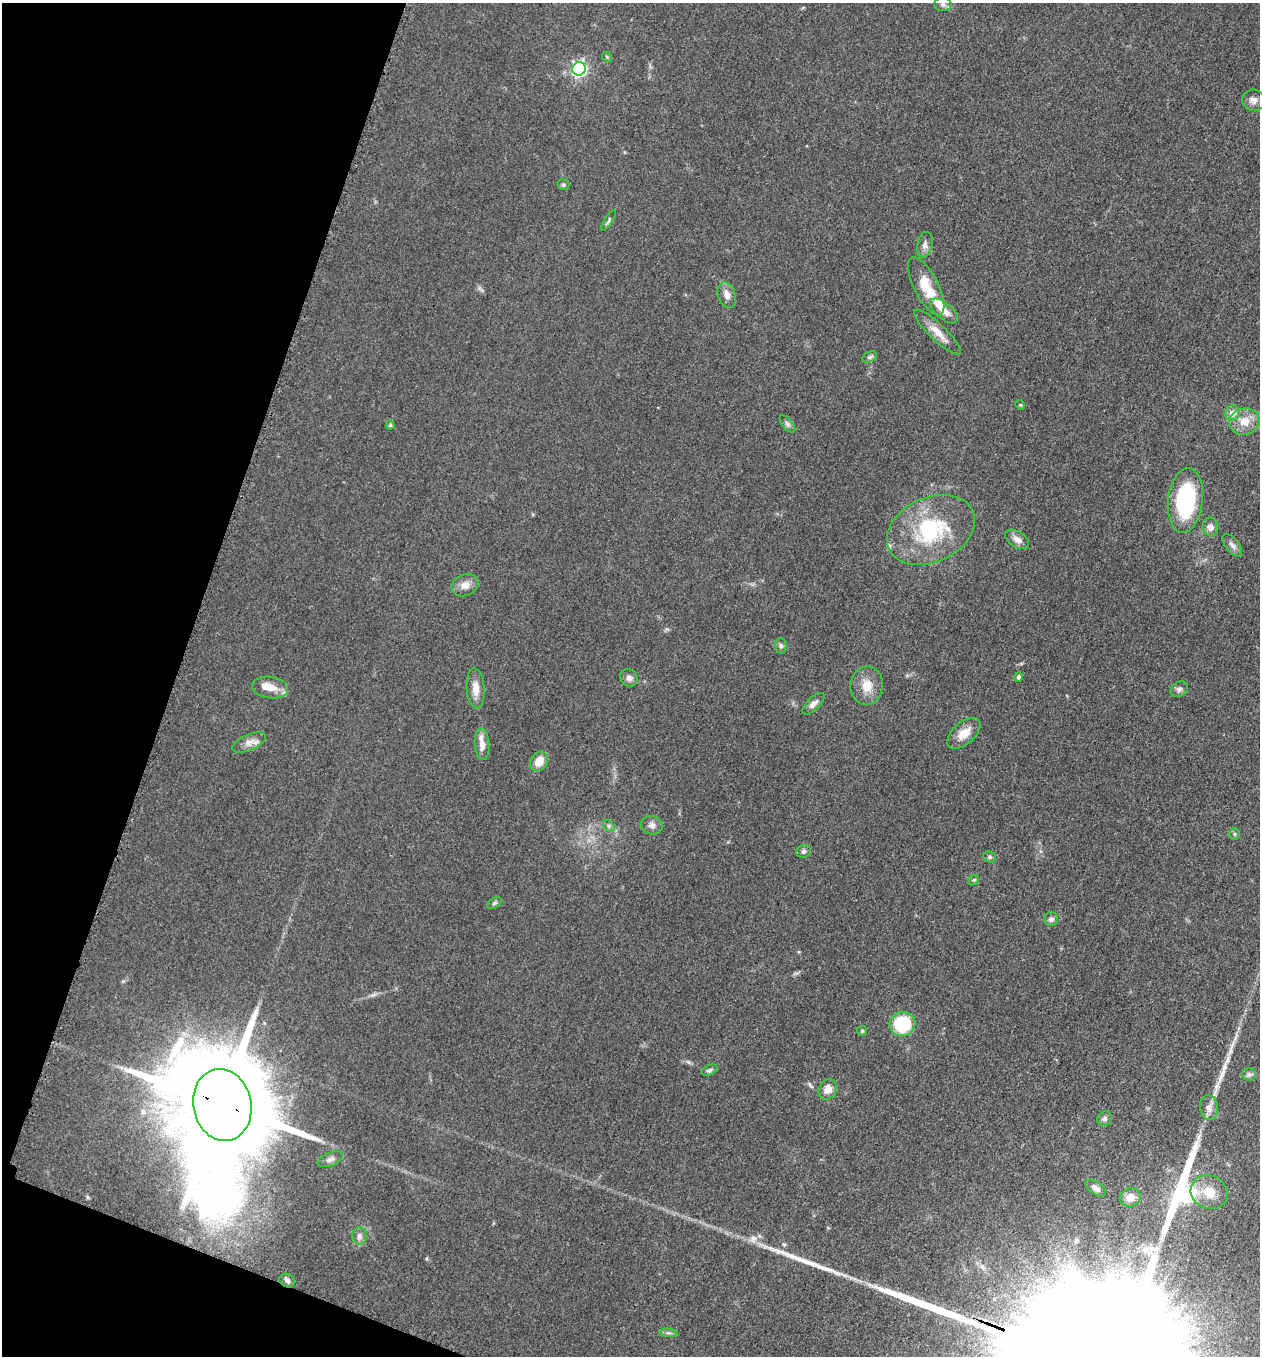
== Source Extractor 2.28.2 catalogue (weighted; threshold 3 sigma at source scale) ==
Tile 9 of 4 x 4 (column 1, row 3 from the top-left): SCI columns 198-1455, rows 1371-2724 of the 5509 x 5463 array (HDU 1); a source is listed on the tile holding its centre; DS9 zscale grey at full resolution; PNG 1262 x 1358 px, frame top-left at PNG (2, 3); each listed source drawn as its Kron ellipse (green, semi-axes under 4 px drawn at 4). Shown black and unused: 17% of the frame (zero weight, under 3 of 5 exposures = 3% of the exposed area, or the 3 px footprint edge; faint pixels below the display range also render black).
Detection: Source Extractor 2.28.2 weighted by HDU 2 'WHT'; one run over the whole footprint, this tile lists its part. Background 0.0603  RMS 0.0062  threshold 0.028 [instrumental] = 3 sigma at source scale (4.5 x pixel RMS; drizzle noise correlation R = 1.50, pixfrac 1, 0.05/0.05 arcsec/px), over >= 5 px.
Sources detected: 66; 1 inside a brighter object's white glare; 3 long thin detections or spike segments (spike, bleed or trail) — neither listed nor drawn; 4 inside a brighter listed object's ellipse — not listed separately; the other 58 listed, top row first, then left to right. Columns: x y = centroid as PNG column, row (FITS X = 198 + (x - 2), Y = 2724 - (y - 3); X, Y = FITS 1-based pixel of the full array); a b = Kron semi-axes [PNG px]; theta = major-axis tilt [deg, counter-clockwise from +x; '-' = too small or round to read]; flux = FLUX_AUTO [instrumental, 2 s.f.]
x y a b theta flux
943 4 8 7 - 2
607 57 5 4 - 0.76
579 69 7 6 - 150
1254 100 11 10 - 3.6
563 185 6 5 - 1.1
609 220 11 4 59 1.4
925 245 13 7 78 3.1
926 286 32 12 -63 15
727 295 13 8 -71 4.1
944 311 17 8 -39 5.1
937 332 31 8 -44 7.7
870 357 8 5 25 1.2
1020 405 5 4 - 0.73
1233 413 7 7 - 4.8
1244 422 15 13 13 9.2
787 424 10 5 -49 1.7
390 425 4 4 - 0.84
1185 500 32 17 83 61
1210 527 9 7 -80 3.5
931 530 46 32 25 55
1017 539 13 8 -32 4.1
1232 545 13 6 -51 2.8
465 585 14 11 22 4.9
781 645 7 5 -89 1.3
1018 677 5 4 - 1.5
629 678 9 8 - 2.6
867 686 19 16 82 10
270 688 18 10 -8 7.1
476 688 20 9 -85 6.3
1179 689 9 7 33 1.9
813 704 14 6 45 3.1
964 733 20 11 42 8.7
249 742 18 8 23 4.7
482 745 16 7 -86 5.3
539 761 10 8 54 8.2
652 825 11 9 -17 3.1
609 826 6 5 - 1.2
1234 834 6 5 - 0.96
803 851 7 6 - 1.6
990 857 7 5 -23 1.1
974 880 5 4 - 0.91
494 903 8 5 27 1.1
1051 919 7 7 - 2.3
902 1024 13 12 - 35
862 1031 5 5 - 0.77
710 1070 8 5 27 1.4
1249 1074 7 6 - 1.7
828 1089 11 8 61 5.5
222 1105 36 29 -78 21000
1209 1108 12 9 -81 4.1
1105 1119 8 7 - 1.9
330 1159 13 6 23 2.6
1096 1188 12 6 -35 3.2
1209 1192 19 16 -26 13
1130 1197 10 9 - 5.7
359 1236 9 7 -90 2.5
287 1281 8 6 -28 2.1
668 1333 9 3 -5 1.4
Overlapping masked pixels (flux is a lower limit): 1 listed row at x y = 222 1105